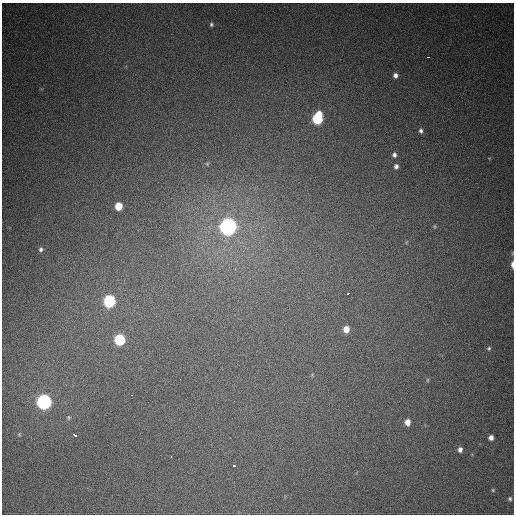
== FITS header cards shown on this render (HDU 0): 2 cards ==
NAXIS1  =                  512
NAXIS2  =                  512

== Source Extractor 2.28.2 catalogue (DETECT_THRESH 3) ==
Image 512 x 512 px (HDU 0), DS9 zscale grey, 1 PNG px = 1 image px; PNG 516 x 516 px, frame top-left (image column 1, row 512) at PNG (2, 3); no overlay
Background 560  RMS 16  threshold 47.4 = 3 sigma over >= 5 px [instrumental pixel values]
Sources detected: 33; all 33 listed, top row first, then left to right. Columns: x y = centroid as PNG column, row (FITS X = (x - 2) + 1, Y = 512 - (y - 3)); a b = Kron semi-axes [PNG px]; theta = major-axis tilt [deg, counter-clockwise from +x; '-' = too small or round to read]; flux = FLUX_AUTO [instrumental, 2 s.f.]
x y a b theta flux
211 24 5 4 - 2000
428 57 3 2 - 3000
395 75 6 5 - 4000
318 118 8 6 77 95000
421 131 6 5 - 2800
394 155 6 5 - 3300
207 164 6 5 - 1600
396 166 7 6 - 3500
118 206 6 5 - 22000
434 226 7 4 -84 1400
228 227 7 7 - 620000
407 242 6 4 70 1300
41 249 6 5 - 2500
512 264 8 3 -89 4800
348 293 3 3 - 4200
109 301 7 6 - 140000
346 329 6 6 - 11000
120 340 7 6 - 83000
489 348 6 5 - 1800
180 379 2 2 - 2000
427 380 6 4 88 1200
132 395 3 2 - 2000
44 402 7 6 - 370000
69 417 6 5 - 1600
407 422 6 5 - 8000
19 434 5 5 - 1200
74 435 5 3 - 7300
491 437 5 5 - 4900
460 449 6 5 - 4600
171 456 3 2 - 4500
234 466 4 3 - 6800
493 490 5 5 - 1300
510 499 5 5 - 2000
At the frame edge (FLAGS 8, measured only in part): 1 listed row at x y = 512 264